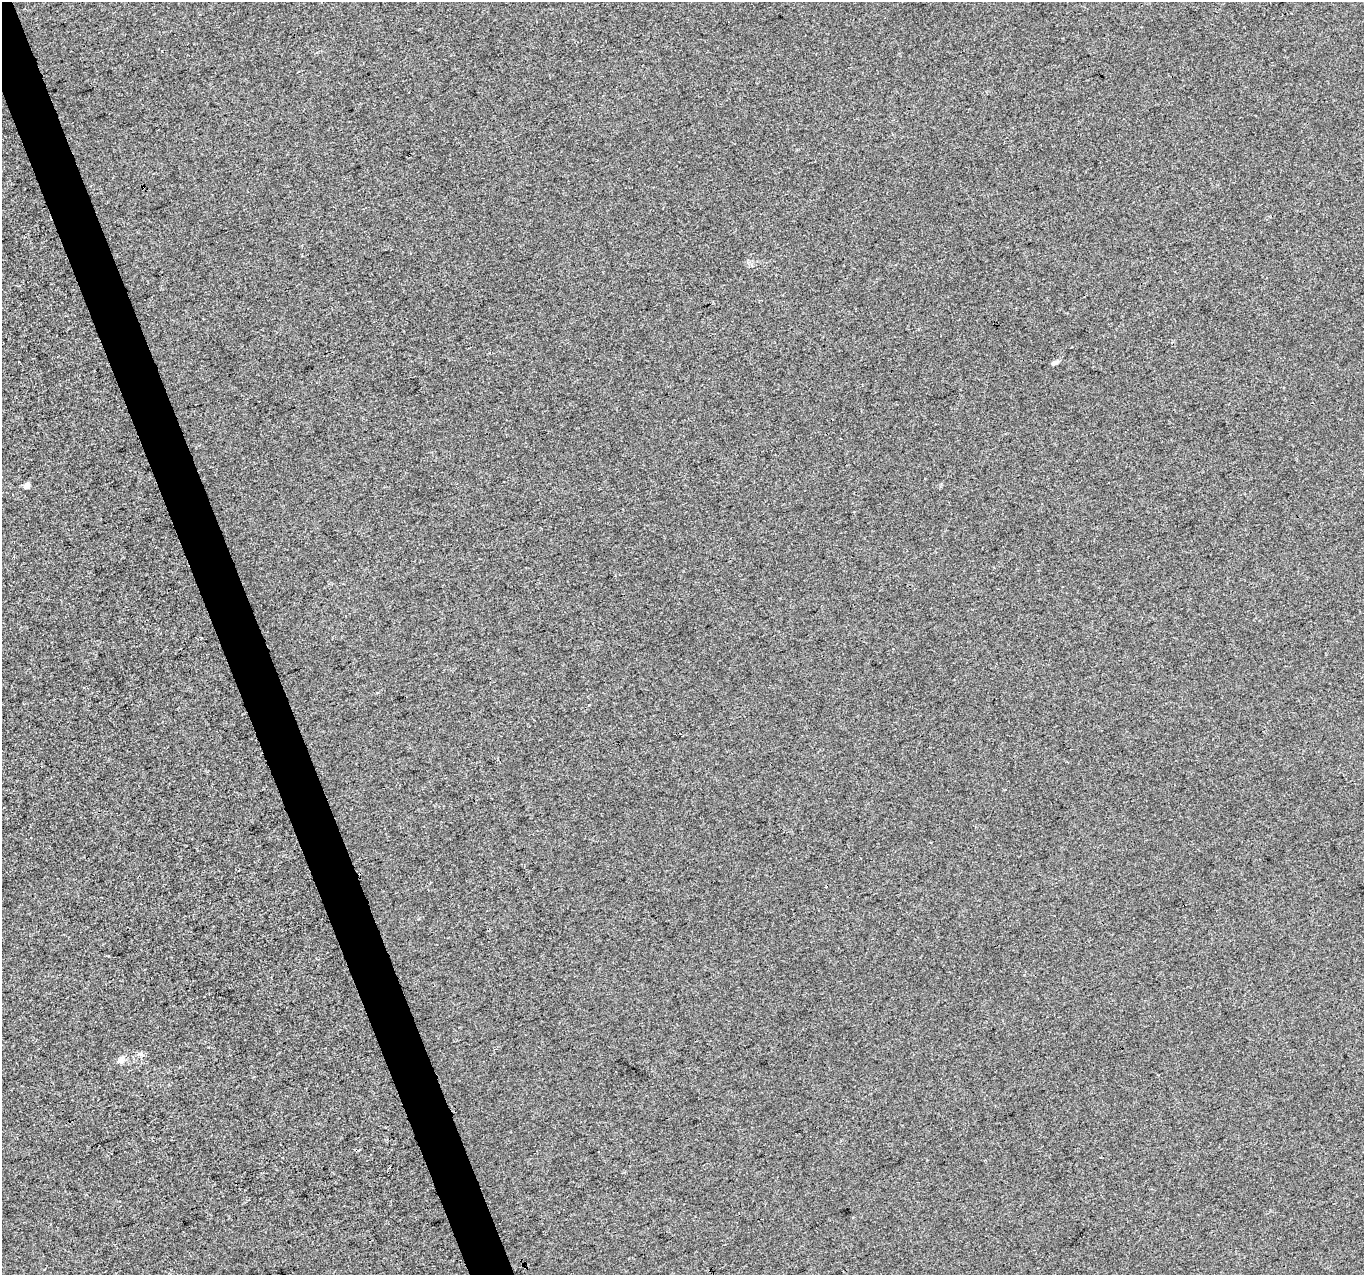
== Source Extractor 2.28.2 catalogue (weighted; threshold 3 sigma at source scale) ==
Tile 11 of 4 x 4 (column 3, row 3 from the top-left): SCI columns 2729-4090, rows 1398-2670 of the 5453 x 5286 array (HDU 1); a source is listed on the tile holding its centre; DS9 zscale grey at full resolution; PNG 1366 x 1277 px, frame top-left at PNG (2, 2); no overlay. Shown black and unused: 3% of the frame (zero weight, under 3 of 4 exposures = <1% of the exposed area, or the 3 px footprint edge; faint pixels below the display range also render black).
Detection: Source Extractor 2.28.2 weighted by HDU 2 'WHT'; one run over the whole footprint, this tile lists its part. Background 3.49e-05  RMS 0.0036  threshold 0.0161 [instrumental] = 3 sigma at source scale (4.5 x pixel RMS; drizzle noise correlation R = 1.50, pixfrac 1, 0.0396/0.0396 arcsec/px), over >= 5 px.
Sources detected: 5; all 5 listed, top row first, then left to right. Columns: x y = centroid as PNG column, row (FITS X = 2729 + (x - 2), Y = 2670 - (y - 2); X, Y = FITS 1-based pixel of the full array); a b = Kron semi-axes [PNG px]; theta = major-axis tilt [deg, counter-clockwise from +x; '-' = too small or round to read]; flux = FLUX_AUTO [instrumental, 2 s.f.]
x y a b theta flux
1054 363 10 5 24 1.1
27 485 5 4 - 4.2
589 705 3 2 - 0.74
120 1061 9 7 29 1.3
390 1167 3 2 - 0.3